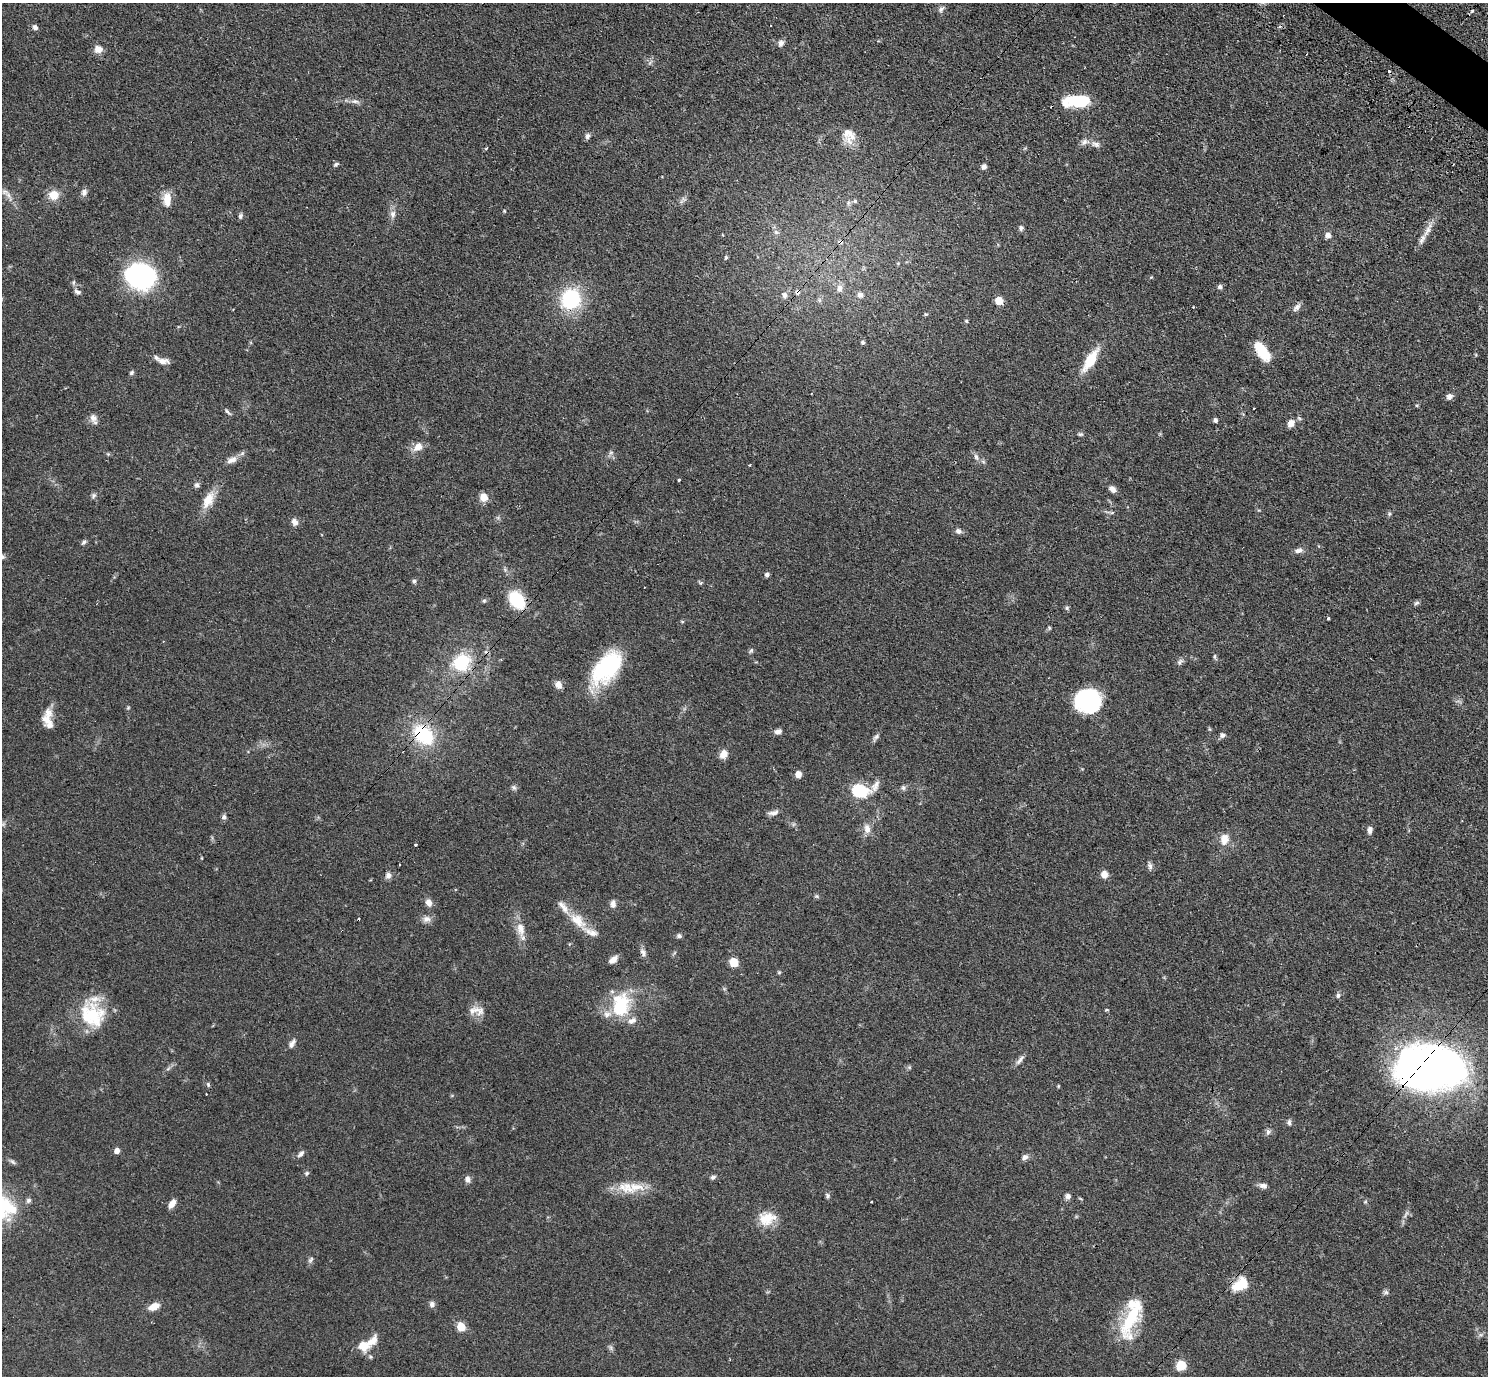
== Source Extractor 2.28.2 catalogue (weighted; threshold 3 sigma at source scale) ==
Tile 10 of 4 x 4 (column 2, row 3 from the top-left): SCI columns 1525-3010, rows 1719-3092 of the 6020 x 6043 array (HDU 1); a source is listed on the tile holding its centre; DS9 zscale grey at full resolution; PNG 1490 x 1378 px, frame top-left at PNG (2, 3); no overlay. Shown black and unused: <1% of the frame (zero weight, under 3 of 4 exposures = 4% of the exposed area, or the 3 px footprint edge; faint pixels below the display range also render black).
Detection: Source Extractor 2.28.2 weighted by HDU 2 'WHT'; one run over the whole footprint, this tile lists its part. Background 0.059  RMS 0.0038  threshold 0.0173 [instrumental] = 3 sigma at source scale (4.5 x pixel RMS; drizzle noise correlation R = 1.50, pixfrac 1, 0.05/0.05 arcsec/px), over >= 5 px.
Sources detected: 173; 1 too faint to see at this stretch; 1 inside a brighter object's white glare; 7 cosmic-ray / hot-pixel residue — not listed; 11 inside a brighter listed object's ellipse — not listed separately; the other 153 listed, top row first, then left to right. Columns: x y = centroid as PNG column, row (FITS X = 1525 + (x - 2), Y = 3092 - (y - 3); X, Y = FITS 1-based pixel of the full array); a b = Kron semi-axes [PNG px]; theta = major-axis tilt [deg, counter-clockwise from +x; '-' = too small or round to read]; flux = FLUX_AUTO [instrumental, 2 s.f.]
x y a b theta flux
941 9 8 6 47 1.1
35 27 7 5 -46 1.1
781 43 9 7 54 1.3
98 49 10 9 - 2.7
1389 71 3 3 - 1.6
355 101 12 5 -13 1.4
1079 101 23 11 -2 16
848 133 21 13 -35 5.2
587 136 7 6 - 1.1
1096 144 13 7 -12 1.7
486 148 3 2 - 0.73
336 164 7 4 40 0.66
984 167 6 5 - 1.2
5 192 11 5 -1 1.3
84 192 9 7 74 1.5
53 195 12 11 - 4.6
167 199 16 9 86 4.9
855 201 5 5 - 0.61
504 211 5 4 - 0.36
393 214 10 8 77 1.8
240 216 8 5 71 0.82
1021 228 7 5 89 0.81
1428 230 25 6 63 3.6
776 232 8 4 -45 0.88
1328 235 6 5 - 1.9
840 242 6 5 - 0.81
726 257 5 4 - 0.45
140 276 22 18 -8 86
74 282 6 4 70 0.56
1220 287 6 6 - 0.85
839 288 11 8 75 2.1
77 292 9 5 -20 1
798 292 7 6 - 1.2
784 295 8 7 - 1.4
860 295 8 7 - 1.5
570 299 14 13 - 36
999 301 5 5 - 8.4
1193 307 3 2 - 0.48
1297 307 13 6 48 1.4
233 309 3 2 - 0.28
926 314 5 4 - 0.45
966 321 4 4 - 0.47
863 342 4 4 - 0.8
1262 351 21 10 -55 10
1090 360 22 8 58 12
162 361 15 7 -3 2.6
131 373 6 6 - 0.69
1449 396 8 6 37 1.4
228 412 11 4 -47 0.76
93 418 11 9 -62 1.9
1215 420 5 5 - 0.94
1291 423 8 6 49 2.9
1080 434 8 4 8 0.58
418 447 10 8 33 3.6
611 452 7 4 19 0.64
108 454 5 5 - 0.43
976 457 9 6 -61 1.3
232 460 16 8 21 2.5
679 480 3 3 - 0.7
197 485 7 7 - 0.9
1112 489 8 6 -44 2
93 496 8 6 57 0.88
484 497 8 7 - 3.8
208 500 20 11 66 6.3
295 522 9 7 -60 1.9
958 531 9 7 -31 1.2
83 542 8 4 44 0.76
1299 550 11 7 11 1.6
2 557 7 6 - 0.99
767 575 5 4 - 1.1
414 581 5 5 - 0.7
517 600 17 12 -52 17
484 601 6 5 - 0.59
1417 603 8 5 27 0.77
1067 608 6 5 - 0.61
1328 618 3 3 - 1.1
682 621 5 3 - 0.39
751 650 7 5 54 0.68
1215 656 8 4 -83 0.6
461 662 17 14 43 18
1179 662 10 5 56 1
607 668 40 22 49 33
558 685 9 8 - 2.2
1088 700 23 21 -15 38
47 720 18 12 -82 4.7
778 731 8 6 17 1.6
423 735 24 17 -47 23
1222 735 7 6 - 1.1
876 737 9 6 33 1
724 754 10 8 62 3.1
798 774 7 6 - 2.4
875 786 16 8 65 2.6
514 787 7 6 - 0.9
903 788 7 6 - 0.89
859 791 8 6 -10 49
774 813 14 5 10 1.6
224 817 6 6 - 1
867 829 13 8 -81 2.7
1370 830 9 6 81 1.4
1224 839 16 11 78 3.9
416 845 3 3 - 1.1
1150 866 10 6 -75 1.2
1104 874 7 6 - 2.9
388 875 8 8 - 1.4
816 896 6 5 - 0.56
429 902 9 8 - 2
613 904 9 7 -88 1.7
426 919 12 9 6 2
578 920 27 14 -42 7.9
521 929 19 11 -77 4.4
679 936 6 6 - 0.87
643 953 12 7 -71 1.5
613 960 11 6 41 2.2
734 962 6 5 - 13
779 972 5 4 - 0.45
1338 995 7 5 75 0.75
621 1006 31 20 84 20
474 1010 19 9 16 3.5
1106 1010 4 3 - 0.43
92 1015 32 28 -35 19
292 1043 14 6 59 1.5
1020 1060 16 5 52 1.5
1430 1067 62 36 0 230
1058 1086 5 3 - 0.32
206 1094 2 2 - 0.35
1289 1122 7 6 - 0.9
1268 1132 7 6 - 1.1
117 1151 5 5 - 2.4
301 1154 10 5 44 1.1
1025 1157 8 6 35 1.4
13 1162 10 4 -45 0.87
307 1173 7 5 34 0.7
713 1177 7 5 19 0.83
467 1179 8 7 - 1.5
1263 1185 10 6 -7 1.4
626 1188 29 14 -19 7.8
827 1195 7 6 - 0.79
1068 1196 7 6 - 1.2
28 1200 7 6 - 0.99
172 1204 10 6 55 2.6
1406 1214 12 3 59 0.97
767 1218 21 16 12 7.5
311 1260 10 5 56 0.93
1240 1285 19 12 33 8.1
1386 1292 7 6 - 0.8
432 1304 8 7 - 1.2
154 1307 10 6 25 4.5
1131 1318 49 14 63 19
461 1327 5 5 - 13
373 1341 17 9 49 4
363 1346 10 9 - 5.8
370 1357 6 5 - 0.59
1181 1365 7 6 - 11
Overlapping masked pixels (flux is a lower limit): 6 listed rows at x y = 840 242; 798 292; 517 600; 423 735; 1430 1067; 1240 1285
Isophote crosses this tile's border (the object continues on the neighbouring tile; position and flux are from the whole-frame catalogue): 1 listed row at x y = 2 557